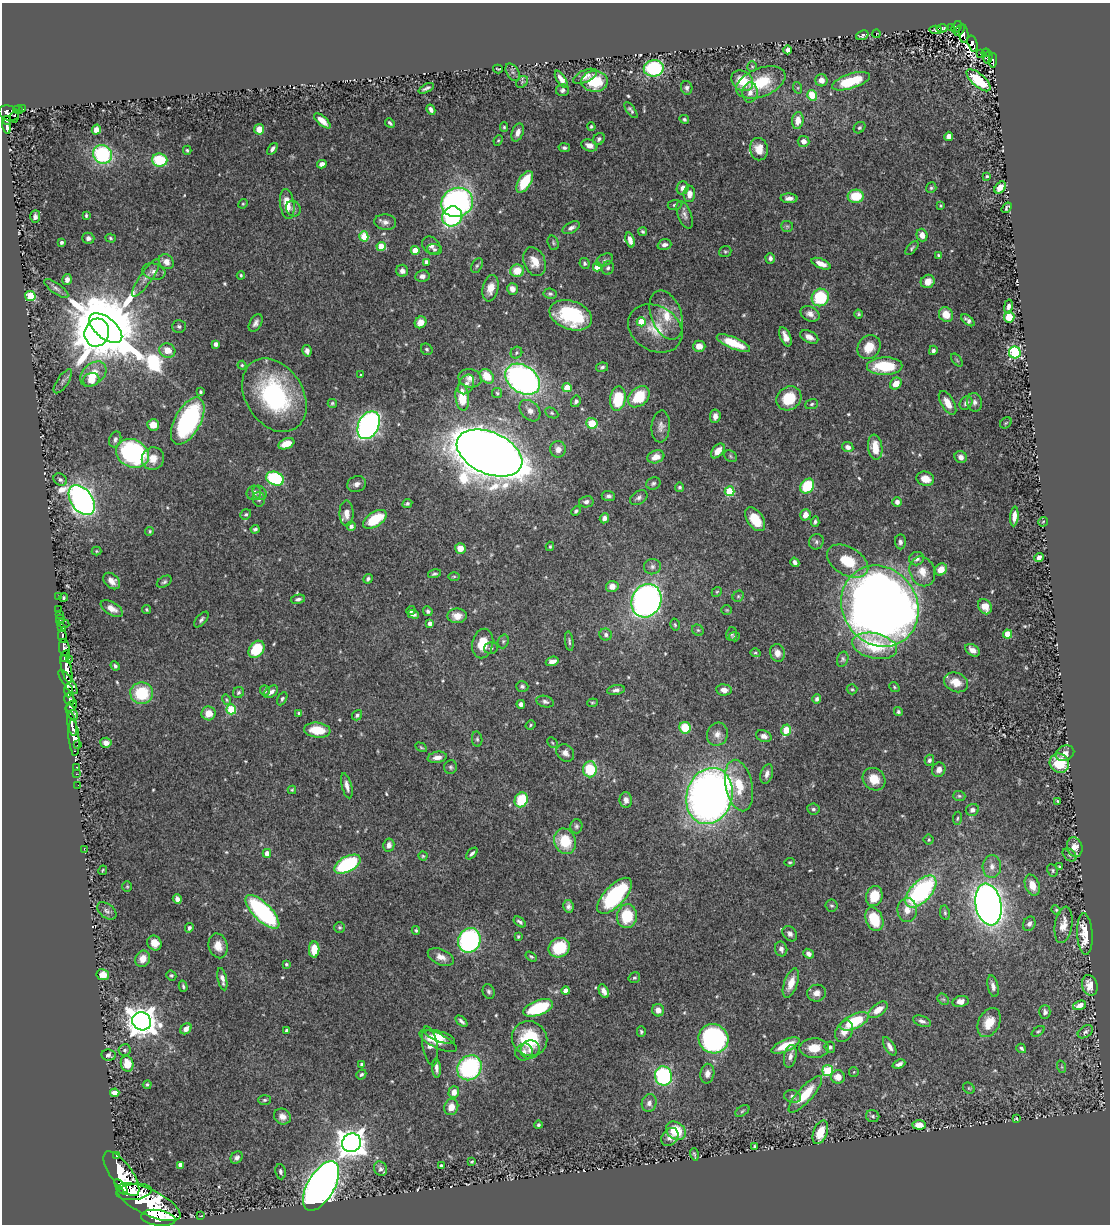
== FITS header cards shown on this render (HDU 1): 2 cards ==
NAXIS1  =                 1108
NAXIS2  =                 1222

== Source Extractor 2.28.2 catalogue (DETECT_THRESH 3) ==
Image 1108 x 1222 px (HDU 1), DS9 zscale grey, 1 PNG px = 1 image px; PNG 1112 x 1226 px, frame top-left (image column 1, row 1222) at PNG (2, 3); each listed source drawn as its Kron ellipse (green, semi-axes under 4 px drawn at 4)
Background 0.38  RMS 0.014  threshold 0.0412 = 3 sigma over >= 5 px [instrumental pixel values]
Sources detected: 570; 2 with non-positive FLUX_AUTO (blend fragments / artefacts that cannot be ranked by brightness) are neither listed nor drawn; of the other 568, the 500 brightest by FLUX_AUTO listed and drawn (68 fainter detections omitted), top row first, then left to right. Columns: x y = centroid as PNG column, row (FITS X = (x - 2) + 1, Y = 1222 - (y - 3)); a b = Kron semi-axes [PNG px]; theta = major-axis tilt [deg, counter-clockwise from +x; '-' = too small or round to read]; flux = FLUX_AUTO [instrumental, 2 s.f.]
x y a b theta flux
951 27 2 2 - 6.2
957 27 6 4 58 65
942 28 5 4 - 2.1
936 30 6 2 -4 1.4
959 30 6 3 56 56
876 34 4 3 - 1.3
964 34 9 4 -87 89
862 35 6 4 20 2.1
972 43 8 4 -74 95
788 50 4 4 - 4
980 53 3 2 - 9.7
986 53 4 4 - 49
988 57 6 4 71 54
993 60 7 4 88 84
752 66 5 5 - 1.3
654 68 10 8 8 85
498 69 5 2 - 1.1
513 72 10 6 -57 3.3
585 76 13 6 24 7
561 79 10 4 -57 7.1
821 80 6 6 - 6.2
979 80 15 6 -41 36
595 81 13 10 -2 36
742 81 12 9 -37 22
851 81 20 7 18 38
522 82 7 5 48 1.7
761 82 26 14 21 36
426 88 8 3 26 2.4
687 88 7 5 -80 2.6
798 88 6 4 -72 1.2
563 90 6 6 - 3.2
750 92 10 7 85 5.3
812 95 5 5 - 22
23 109 3 2 - 11
18 110 5 4 - 42
431 110 5 3 - 3.4
631 110 9 4 -53 2.6
9 113 10 7 -15 410
14 117 6 2 84 47
684 119 5 4 - 1.6
7 120 4 3 - 140
322 121 10 4 -41 7.5
798 121 8 6 83 10
390 123 5 3 - 1.7
591 126 4 4 - 1.5
7 127 7 3 -81 170
504 127 5 4 - 1.4
859 128 6 5 - 1.8
259 129 5 5 - 9.4
96 130 5 4 - 6.5
518 132 9 5 69 5.5
949 136 4 4 - 6
599 139 6 5 - 2
498 140 5 4 - 1.2
804 141 6 5 - 5.5
589 145 8 5 -19 6.6
564 148 5 4 - 2.2
272 149 7 3 54 2.7
759 149 11 9 -83 12
187 150 4 3 - 1.3
102 154 10 9 - 96
160 160 7 6 - 39
322 164 5 4 - 5.2
987 176 4 3 - 1.3
525 182 12 6 58 35
683 188 6 6 - 4.8
931 188 5 5 - 1.5
1000 188 7 5 47 8.6
689 194 8 6 88 7
856 196 8 6 3 30
789 198 8 4 -2 4.1
457 202 16 14 23 260
243 204 5 4 - 1.1
287 204 15 7 -82 16
674 205 7 5 4 1.9
941 206 3 3 - 1.2
1007 208 6 3 55 1.9
293 209 8 7 - 3.2
86 215 4 3 - 1.4
685 215 15 6 -69 4.9
452 216 10 9 - 120
35 217 6 5 - 2.8
385 222 11 8 -5 4.5
787 226 6 5 - 1.6
571 228 9 5 27 3.7
643 232 4 3 - 1.6
922 235 6 5 - 7
364 236 5 4 - 22
88 238 6 5 - 3
110 238 5 4 - 1.4
630 240 7 4 -72 5.6
61 242 3 3 - 2.2
553 243 7 5 -71 1.9
431 245 10 8 -38 4.5
664 245 7 5 18 3.8
381 247 4 4 - 27
912 248 8 4 47 1.7
434 249 7 5 -3 2.4
415 250 4 4 - 15
725 251 6 5 - 1.6
939 255 4 3 - 1.4
770 258 5 4 - 2.9
604 260 9 5 27 2.6
166 262 8 7 - 8.4
426 262 4 4 - 4.1
535 262 15 10 -68 13
585 263 5 5 - 2
821 264 10 5 -23 8.7
477 266 8 5 62 1.9
597 267 4 4 - 17
608 268 7 6 - 2.5
402 271 6 6 - 4.2
517 271 7 6 - 16
154 272 12 8 -15 5.6
241 275 4 3 - 1.3
422 276 7 6 - 3.9
146 278 22 6 55 6.8
67 280 5 4 - 3.8
928 281 7 6 - 8.9
490 288 13 8 78 9.9
56 289 14 5 -35 3.6
512 289 6 5 - 5.9
550 294 6 5 - 2.1
30 296 5 5 - 52
820 297 9 8 - 49
1008 307 7 4 80 3.8
810 314 10 7 -26 6
858 314 4 4 - 1.4
571 315 22 14 -18 69
666 315 26 15 -70 22
946 315 7 7 - 12
1009 317 5 5 - 23
968 320 8 4 -39 3.3
421 322 6 5 - 9.7
641 322 4 4 - 20
256 323 10 6 62 3.9
179 326 7 6 - 2
106 328 20 10 -40 13000
655 328 29 22 -30 28
97 333 14 12 75 1700
785 337 10 5 -67 6.9
809 337 10 5 -28 5.7
733 343 18 6 -22 28
216 344 4 4 - 3.6
699 346 6 5 - 8.5
869 347 13 10 51 17
427 349 6 5 - 1.8
167 350 8 7 - 11
933 350 4 4 - 2.8
307 351 5 4 - 3.2
1015 352 6 6 - 120
516 353 6 5 - 2.1
957 360 7 4 -53 1.2
242 365 4 4 - 1.1
885 366 18 9 1 42
602 367 6 4 10 2.1
93 374 15 10 41 17
361 375 3 3 - 1.1
487 376 8 6 -48 19
470 378 12 9 -15 6.5
523 379 19 13 -35 350
91 380 8 6 16 8.6
63 381 14 5 56 3.6
466 384 10 7 62 5.2
896 384 6 5 - 12
567 388 4 4 - 22
200 392 4 3 - 1.8
497 393 5 5 - 1.5
274 395 39 28 -58 120
462 397 13 7 -84 27
639 397 12 8 44 38
789 398 13 11 36 28
618 399 12 8 82 41
576 401 6 5 - 2.6
975 402 9 7 -80 3.6
332 403 4 4 - 1.4
948 403 13 6 -59 10
966 403 7 6 - 3.3
812 404 7 5 20 1.7
530 411 12 9 -47 6.9
552 413 7 5 -27 1.7
715 416 7 5 84 5
188 421 26 13 62 140
592 423 6 5 - 24
1006 423 6 5 - 1.3
153 425 6 5 - 11
369 425 15 10 63 340
661 426 16 9 86 5.8
115 439 8 6 69 3
286 444 8 5 22 15
848 447 6 5 - 4.3
875 447 13 7 -83 14
558 449 8 7 - 6.1
718 451 8 5 50 9.8
132 453 17 13 -27 150
489 453 35 20 -24 3600
730 456 7 5 -39 1.4
656 457 8 6 19 8.5
961 457 6 5 - 4.4
153 458 11 11 - 12
275 479 9 6 -22 96
925 479 9 7 -15 11
60 480 7 5 -37 2.4
653 483 7 6 - 2.2
356 484 10 7 24 4.5
807 486 8 6 54 46
679 487 4 4 - 2
730 491 5 5 - 50
254 493 7 7 - 4.7
260 493 8 6 -43 3
608 496 6 5 - 2.7
639 498 9 6 33 3.2
259 499 7 6 - 2.2
82 500 17 10 -54 510
586 502 7 5 11 3.2
897 502 5 5 - 3.9
407 503 5 4 - 1.8
576 511 5 3 - 1.7
346 513 13 7 -89 8.3
246 514 5 5 - 1.7
805 515 6 5 - 7.9
1014 516 10 4 85 7.1
604 518 5 4 - 3.6
375 519 13 7 33 34
755 519 13 8 -55 23
815 522 5 3 - 2
1043 522 5 4 - 1.1
351 526 4 4 - 3.6
255 529 4 3 - 2
150 531 4 4 - 1.5
816 542 8 7 - 2.9
900 542 7 5 -86 3
550 546 4 3 - 1.3
460 548 5 5 - 11
96 551 5 4 - 1.2
1039 557 5 4 - 3.3
917 559 8 6 18 4.8
848 561 22 14 -31 30
795 562 5 3 - 2.9
652 567 8 7 - 3.3
941 569 6 5 - 11
922 571 15 12 -68 12
434 574 6 4 15 1.7
454 576 6 4 0 1.4
368 579 5 4 - 2.4
112 581 10 6 -43 7
164 582 8 5 32 2.1
612 586 6 5 - 9
717 592 5 4 - 1.2
738 596 6 5 - 1.6
58 597 2 2 - 4.3
63 598 4 3 - 1.3
298 599 7 4 11 2.6
646 601 17 14 66 420
880 606 42 37 -56 1600
985 607 8 6 -59 12
59 609 2 2 - 6.8
112 609 12 6 -30 7.1
146 609 4 4 - 1.4
727 610 5 4 - 1.1
411 611 5 3 - 1.4
428 611 5 4 - 2.3
60 614 2 2 - 6.6
413 614 6 4 -18 3.6
457 616 9 7 1 9.4
60 619 4 3 - 37
201 619 9 5 49 2.6
430 623 4 4 - 5.1
63 624 6 3 -9 13
675 625 6 4 -74 1.6
62 628 3 3 - 64
698 630 6 5 - 1.7
732 634 7 5 75 1.8
1007 634 4 4 - 25
606 635 6 6 - 2.8
62 636 7 4 -85 150
734 637 5 4 - 1.6
503 641 7 5 70 2
569 641 10 4 -83 1.8
483 644 15 10 78 20
874 646 23 12 -13 44
64 648 8 5 -86 670
491 648 7 5 17 2
256 649 9 7 52 36
972 650 8 5 -35 6.8
755 653 5 4 - 1.2
777 653 9 7 -75 6.9
65 656 6 3 61 280
843 659 8 5 73 2.1
69 660 3 2 - 53
552 661 6 4 19 5.9
115 666 5 4 - 1.9
67 669 14 5 -76 1200
68 682 14 5 -54 440
956 682 12 9 -22 15
522 687 6 5 - 2.1
894 687 5 4 - 1.2
852 689 5 5 - 1.5
616 690 9 5 10 3.4
724 690 8 5 -6 5.6
68 691 6 4 -89 190
265 691 5 5 - 2
238 692 6 5 - 1.8
271 692 8 5 34 4.4
142 693 11 10 - 45
69 699 6 5 - 330
282 699 7 4 61 1.8
817 699 5 4 - 2.4
226 700 5 4 - 1.1
545 702 9 5 -16 2.9
592 703 5 3 - 1.1
521 704 4 4 - 3.1
71 706 7 4 44 270
231 709 5 5 - 51
72 712 8 5 -62 180
898 712 5 4 - 1.8
209 713 7 7 - 12
299 713 4 3 - 2
357 715 5 4 - 2.1
72 724 12 4 -80 720
530 725 5 3 - 1.2
685 728 6 5 - 32
317 730 13 7 -6 22
786 730 6 4 72 29
717 734 12 10 72 6.3
764 736 8 5 -21 4.4
74 738 18 5 -85 990
477 739 8 5 -81 2
106 743 5 5 - 5.6
552 743 6 3 -45 1.2
78 744 3 2 - 46
421 747 6 4 -29 1.3
565 753 9 8 - 5.3
1065 753 9 7 26 5.3
437 757 9 5 11 5.6
929 760 5 4 - 2.4
1059 763 10 9 - 29
76 767 2 2 - 6.8
451 767 7 6 - 2
590 769 8 7 - 41
939 770 7 6 - 5.2
76 774 2 2 - 6.2
767 774 10 6 72 4.6
874 779 12 10 -45 16
78 785 2 2 - 5.3
347 786 13 5 -76 5.1
739 786 26 13 -78 26
292 790 4 4 - 1.2
709 796 28 23 73 750
959 796 6 5 - 1.5
521 800 8 6 61 39
626 800 8 6 -89 5
1058 801 4 3 - 1.4
813 809 6 5 - 2.2
972 810 6 6 - 3.3
957 818 7 4 82 1.4
576 826 7 6 - 2.1
928 840 5 5 - 1.4
565 841 13 10 -67 30
389 845 6 5 - 4.8
1075 847 10 7 -75 8.9
84 849 2 2 - 57
267 853 4 4 - 7.4
472 853 7 3 45 2.3
1069 855 8 5 -43 2
423 856 4 4 - 1.3
790 862 5 4 - 1.3
347 864 14 7 28 100
992 866 11 9 85 6.4
1059 867 4 3 - 1.6
103 870 5 3 - 1.2
1053 870 6 5 - 1.6
1032 885 11 7 -70 12
127 886 5 5 - 1.3
921 892 20 10 47 150
615 896 23 10 47 99
874 896 10 8 72 24
177 899 5 4 - 4.9
988 905 21 13 -79 790
568 906 6 5 - 3.1
832 906 6 6 - 1.7
907 910 12 9 89 9
1056 910 5 4 - 1.3
107 911 11 7 -38 2.8
262 912 22 9 -45 160
945 913 7 5 -81 1.8
627 916 12 10 81 36
874 919 12 8 -69 31
520 922 7 3 -36 2.1
1029 924 7 6 - 3.4
1063 925 18 8 80 10
340 927 5 5 - 1.6
189 928 5 4 - 2
416 930 4 3 - 1.3
790 934 8 6 -49 3.6
1085 934 21 7 -87 21
518 936 3 3 - 1.3
469 940 12 11 - 160
154 943 8 6 -58 8.6
218 946 12 9 -76 11
559 948 11 9 29 42
314 949 8 5 88 20
781 949 7 6 - 3.7
809 954 5 4 - 4
531 956 6 4 -35 1.4
441 957 14 7 -23 7.8
143 959 8 7 - 9.2
286 964 4 3 - 1.4
103 975 6 5 - 10
171 975 5 5 - 1.5
634 978 6 5 - 1.9
222 979 11 4 -78 4.6
791 983 15 6 70 12
1090 985 10 7 -75 9.5
183 986 6 3 -75 1.6
993 986 11 5 -77 4.3
489 991 7 5 -68 2.3
566 991 4 4 - 8.4
604 991 7 4 -64 5
817 993 9 8 - 6.5
943 999 6 5 - 1.7
961 1001 8 5 10 6
1080 1005 7 4 21 6.7
538 1008 15 7 21 52
658 1010 6 6 - 7.1
878 1010 11 6 36 11
1045 1012 7 5 89 2.6
142 1021 9 9 - 1500
461 1021 7 3 -43 2.7
854 1021 15 7 25 47
922 1021 9 5 -21 3.3
989 1022 15 10 63 15
186 1029 6 5 - 5.9
286 1030 3 3 - 2.1
844 1031 11 8 62 8
1038 1031 7 4 36 1.5
641 1032 5 4 - 1.8
1085 1032 8 5 34 2.5
440 1037 15 5 -19 9.2
529 1039 18 17 - 49
713 1039 15 14 - 200
438 1041 20 7 -26 12
430 1046 20 7 -80 10
786 1046 15 6 24 21
890 1046 10 5 -61 4.3
830 1047 6 5 - 2
814 1048 15 10 1 15
1021 1048 5 3 - 1.9
125 1050 6 6 - 2.4
530 1050 10 9 - 5.7
524 1052 9 8 - 3.9
108 1055 7 5 -9 3
790 1056 11 6 79 4.9
127 1064 8 6 -74 16
899 1064 7 4 23 3.5
362 1065 4 3 - 3.5
1062 1067 6 4 -71 1.2
436 1068 9 4 -87 3.9
469 1068 13 11 51 130
828 1070 5 5 - 63
854 1072 5 5 - 1.1
361 1074 5 4 - 1.9
707 1074 10 7 80 5.7
664 1076 9 8 - 110
838 1077 7 6 - 9.2
147 1085 4 4 - 1.3
969 1088 6 5 - 1.5
454 1092 6 5 - 8
115 1093 4 4 - 13
805 1094 23 7 48 25
792 1097 8 6 -17 3.5
265 1100 6 5 - 1.8
649 1103 9 7 74 4.9
451 1107 8 7 - 9.3
742 1111 8 5 36 1.6
873 1116 7 6 - 1.9
282 1117 9 7 -33 6.4
1017 1119 4 3 - 1.3
538 1125 4 4 - 1.8
919 1125 7 4 -2 9
676 1131 11 8 -35 28
820 1132 12 7 68 17
670 1137 10 7 50 5.5
352 1143 10 9 - 1400
754 1147 4 3 - 1.7
694 1154 6 2 -74 1.4
116 1156 3 3 - 52
237 1158 7 5 45 3.3
472 1162 3 3 - 1.1
180 1165 4 4 - 8.2
441 1166 3 3 - 1.7
381 1169 7 6 - 5.2
280 1172 8 5 -82 2.8
121 1174 26 10 -54 3500
321 1186 28 13 60 1200
121 1187 9 4 -51 650
134 1192 18 8 6 2100
148 1202 35 13 -26 6000
200 1216 3 2 - 6.1
158 1218 17 8 -7 8700
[68 fainter detections neither listed nor drawn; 2 non-positive-flux detections neither listed nor drawn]